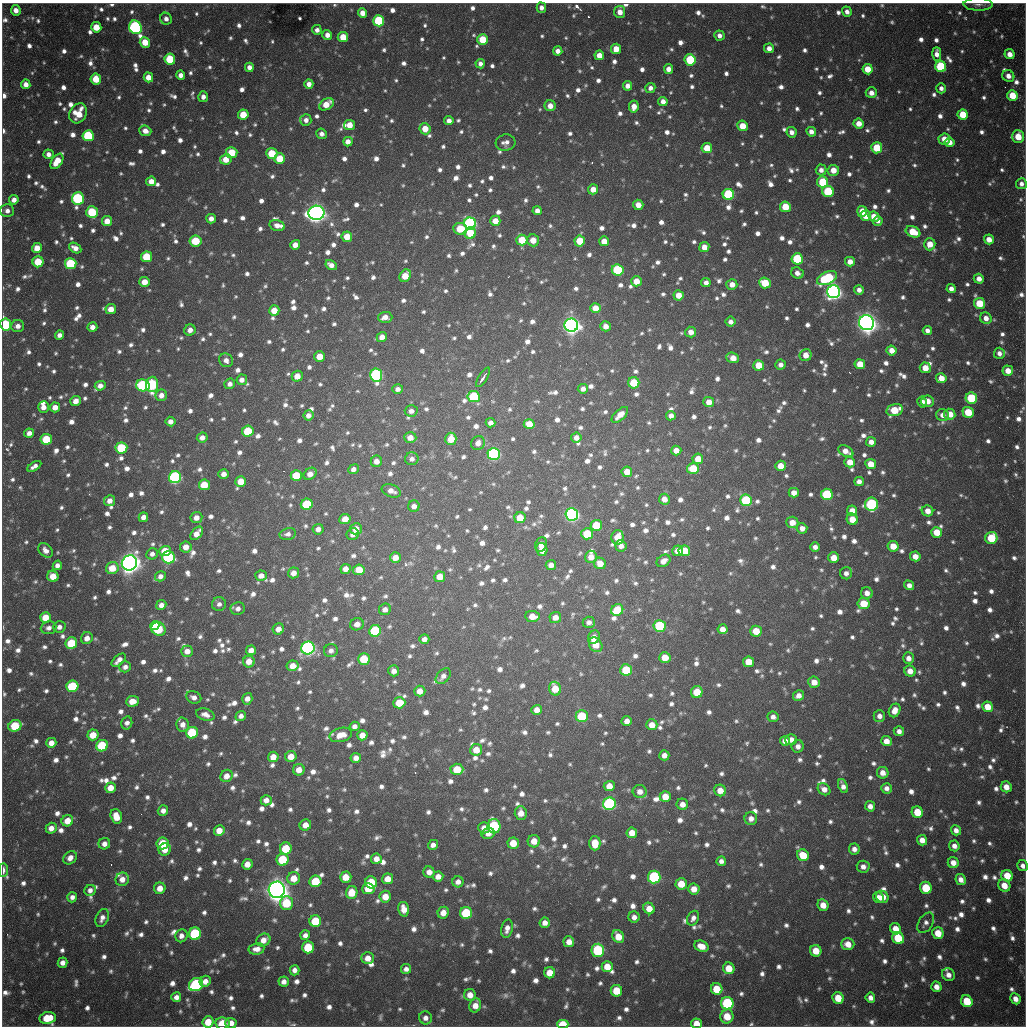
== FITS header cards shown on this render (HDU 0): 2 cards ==
NAXIS1  =                 1024 / length of data axis 1
NAXIS2  =                 1024 / length of data axis 2

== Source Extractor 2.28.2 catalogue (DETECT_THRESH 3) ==
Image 1024 x 1024 px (HDU 0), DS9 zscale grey, 1 PNG px = 1 image px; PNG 1028 x 1028 px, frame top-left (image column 1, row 1024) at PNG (2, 3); each listed source drawn as its Kron ellipse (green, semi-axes under 4 px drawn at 4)
Background 774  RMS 23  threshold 68.5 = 3 sigma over >= 5 px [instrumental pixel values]
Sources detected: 1768; of the 1768, the 500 brightest by FLUX_AUTO listed and drawn (1268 fainter detections omitted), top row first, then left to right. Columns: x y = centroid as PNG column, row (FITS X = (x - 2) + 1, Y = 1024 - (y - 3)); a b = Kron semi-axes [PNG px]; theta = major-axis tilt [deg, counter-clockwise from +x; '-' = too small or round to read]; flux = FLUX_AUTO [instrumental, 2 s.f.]
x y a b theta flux
978 4 14 6 -1 7.9e+03
541 8 5 5 - 8.8e+03
16 10 5 5 - 1.2e+04
620 12 6 5 - 1.5e+04
847 12 5 5 - 8.8e+03
362 13 5 4 - 1.5e+04
166 19 6 5 - 8.3e+03
379 21 5 5 - 1.2e+05
96 27 5 5 - 3.2e+04
135 27 7 6 - 3.4e+05
317 30 5 4 - 8.0e+03
327 35 5 5 - 1.0e+04
719 36 5 5 - 9.8e+03
343 37 5 5 - 3.2e+04
483 40 5 5 - 5.9e+04
145 42 5 5 - 3.0e+04
769 48 5 5 - 1.2e+04
616 49 5 5 - 2.3e+04
558 51 4 4 - 1.1e+04
937 54 7 4 -89 1.2e+04
1010 54 5 5 - 1.4e+04
599 55 5 5 - 1.9e+04
170 59 5 5 - 6.9e+04
690 60 5 5 - 9.5e+04
480 64 5 4 - 8.2e+03
249 67 4 4 - 1.0e+04
941 67 6 5 - 1.2e+05
668 69 5 4 - 1.3e+04
868 69 5 5 - 3.1e+04
181 75 4 4 - 1.0e+04
1008 76 6 5 - 1.1e+04
148 77 5 4 - 2.0e+04
96 79 5 5 - 3.7e+04
26 84 5 4 - 1.2e+04
309 84 5 4 - 1.2e+04
627 86 5 4 - 1.2e+04
650 88 5 5 - 8.0e+03
941 88 5 5 - 8.2e+03
871 93 5 5 - 1.1e+04
1012 95 5 5 - 3.8e+04
203 97 5 5 - 9.4e+03
663 101 5 4 - 1.1e+04
326 104 8 5 31 2.7e+04
550 106 5 5 - 1.5e+04
634 107 6 5 - 1.6e+04
78 113 10 8 60 3.6e+04
243 115 5 5 - 4.2e+04
963 115 5 5 - 3.9e+04
306 120 6 5 - 8.4e+03
449 121 4 4 - 1.0e+04
859 124 5 5 - 1.9e+04
350 125 5 5 - 2.1e+04
742 126 5 5 - 2.5e+04
425 129 5 5 - 2.4e+04
145 131 6 5 - 1.3e+04
791 132 5 5 - 9.3e+03
811 132 5 4 - 1.1e+04
322 134 5 5 - 8.0e+03
88 136 5 5 - 1.3e+05
1018 136 6 6 - 3.3e+04
944 139 6 5 - 1.9e+04
348 142 5 4 - 1.3e+04
950 142 5 4 - 1.2e+04
506 143 10 8 14 9.4e+03
707 148 5 5 - 3.3e+04
877 148 5 5 - 6.0e+04
232 153 6 5 - 5.1e+04
48 154 5 5 - 8.9e+03
272 154 5 5 - 6.1e+04
226 159 6 5 - 2.3e+04
280 159 5 5 - 4.9e+04
57 161 8 5 55 3.0e+04
821 170 5 5 - 9.0e+03
833 170 6 5 - 1.8e+04
151 181 5 5 - 1.7e+04
823 182 5 5 - 8.9e+04
1021 184 5 5 - 8.1e+03
593 189 5 5 - 1.8e+04
828 191 6 5 - 9.8e+04
728 194 5 5 - 1.6e+05
78 199 6 6 - 2.1e+05
14 200 5 4 - 9.6e+03
638 205 5 5 - 1.6e+04
785 207 5 5 - 4.6e+04
7 211 7 6 - 8.7e+03
537 211 4 4 - 9.5e+03
862 211 5 5 - 2.6e+04
92 212 6 5 - 8.8e+04
316 213 8 7 - 1.4e+06
866 216 5 5 - 2.9e+04
874 217 5 5 - 2.2e+04
211 219 5 4 - 1.1e+04
107 221 5 5 - 2.1e+04
495 221 5 5 - 2.0e+04
878 221 5 4 - 8.3e+03
470 223 6 6 - 3.8e+05
277 225 8 5 -15 1.1e+04
460 229 7 5 -8 5.1e+04
913 232 7 5 -24 4.3e+04
470 233 6 5 - 5.2e+04
347 237 5 5 - 2.7e+04
989 239 5 5 - 1.7e+04
522 240 5 5 - 4.4e+04
533 240 6 5 - 2.2e+04
196 241 6 5 - 6.0e+04
580 241 5 5 - 4.5e+04
604 241 5 5 - 2.0e+04
930 244 6 5 - 2.4e+04
295 245 5 4 - 1.4e+04
704 247 5 5 - 1.7e+04
37 248 5 5 - 2.4e+04
75 248 6 4 -32 1.2e+04
147 257 5 5 - 6.7e+04
797 259 5 5 - 9.8e+04
38 262 5 5 - 4.9e+04
850 262 5 5 - 1.5e+04
71 264 5 5 - 1.2e+05
331 265 6 4 -32 1.2e+04
618 270 6 5 - 1.3e+05
797 273 6 5 - 1.0e+04
405 276 7 5 58 3.0e+04
827 278 11 6 23 1.5e+05
979 279 5 4 - 1.3e+04
636 281 5 5 - 2.4e+04
145 282 5 5 - 1.9e+04
706 283 5 4 - 9.1e+03
765 283 6 5 - 4.8e+04
732 284 5 5 - 1.5e+04
951 289 5 4 - 9.0e+03
859 290 5 4 - 9.4e+03
834 292 6 6 - 8.0e+05
679 295 5 5 - 2.3e+04
979 303 5 5 - 4.7e+04
595 308 5 5 - 1.9e+04
111 309 5 5 - 1.8e+04
274 311 5 5 - 2.7e+04
385 317 7 5 1 1.4e+04
986 318 6 5 - 1.3e+04
730 322 5 5 - 8.6e+03
867 323 7 7 - 1.5e+06
6 324 6 5 - 1.5e+05
571 325 7 6 - 1.1e+06
18 326 6 6 - 1.0e+04
606 326 5 5 - 1.3e+04
92 327 5 5 - 1.1e+04
190 330 6 5 - 1.1e+04
927 331 5 4 - 8.3e+03
691 332 5 5 - 1.4e+04
59 335 5 4 - 8.0e+03
382 337 5 5 - 1.3e+04
891 350 5 5 - 1.7e+04
999 353 5 5 - 8.8e+03
806 355 6 6 - 1.7e+04
320 356 5 5 - 2.4e+04
733 358 6 5 - 1.9e+04
226 360 7 6 - 9.5e+03
860 364 5 5 - 3.0e+04
759 365 5 5 - 4.0e+04
780 365 5 5 - 8.8e+03
925 368 5 5 - 2.1e+04
1008 371 5 5 - 2.1e+04
376 375 6 6 - 2.9e+05
297 376 5 5 - 2.0e+04
483 377 11 3 58 8.3e+03
941 378 5 5 - 1.9e+04
242 380 5 5 - 9.8e+03
634 383 5 5 - 5.5e+04
152 384 7 6 - 2.0e+05
230 384 5 5 - 8.6e+03
143 385 7 6 - 2.0e+05
100 386 5 4 - 1.1e+04
398 389 5 5 - 8.2e+03
583 389 5 5 - 9.1e+03
161 395 6 5 - 1.2e+04
474 397 6 5 - 1.1e+05
971 398 6 5 - 9.6e+04
76 401 5 5 - 1.4e+04
927 401 6 6 - 1.7e+04
709 402 5 5 - 1.8e+04
922 402 5 4 - 8.6e+03
43 407 6 5 - 1.2e+04
55 407 5 5 - 1.5e+04
895 410 8 5 14 4.8e+04
411 411 6 5 - 8.3e+03
968 412 5 5 - 4.4e+04
950 414 5 5 - 2.3e+04
308 415 5 5 - 9.9e+03
620 415 10 5 43 1.8e+04
942 415 6 6 - 1.0e+04
671 416 5 4 - 1.0e+04
170 421 5 5 - 9.4e+03
491 423 5 4 - 8.1e+03
529 424 5 5 - 2.4e+04
248 431 6 5 - 6.9e+04
29 433 5 4 - 9.9e+03
202 437 5 5 - 1.1e+04
410 438 6 5 - 1.5e+04
576 438 5 5 - 1.1e+04
46 439 5 5 - 6.0e+04
451 439 6 5 - 3.4e+04
871 442 5 5 - 1.2e+04
478 443 7 6 - 1.1e+04
121 448 6 5 - 9.5e+04
676 450 5 5 - 1.6e+04
846 451 8 5 -27 1.5e+04
494 454 6 6 - 3.3e+05
412 459 7 6 - 7.9e+03
698 459 5 5 - 2.2e+04
376 461 5 5 - 1.1e+04
850 462 5 5 - 2.0e+04
871 464 5 5 - 2.4e+04
34 466 8 4 31 8.1e+03
780 466 5 5 - 2.1e+04
693 468 6 5 - 5.0e+04
353 469 5 4 - 8.2e+03
627 472 5 5 - 2.3e+04
224 474 5 5 - 1.1e+04
310 474 7 5 38 1.5e+04
296 476 5 5 - 5.7e+04
175 477 6 6 - 3.3e+05
241 481 5 5 - 2.8e+04
859 481 5 4 - 8.5e+03
204 485 5 5 - 4.9e+04
391 491 10 6 -21 1.2e+04
794 493 5 5 - 1.3e+04
827 494 6 5 - 1.1e+05
664 499 5 5 - 1.4e+04
746 500 6 6 - 1.3e+05
110 501 5 5 - 1.3e+04
307 504 6 5 - 9.8e+04
871 504 6 6 - 2.5e+05
414 506 6 5 - 8.9e+03
852 511 5 5 - 1.9e+04
927 511 6 5 - 1.6e+04
572 514 6 6 - 5.6e+05
143 517 5 4 - 1.0e+04
196 518 6 5 - 1.2e+04
520 518 6 5 - 3.0e+04
345 519 6 5 - 1.7e+04
852 519 6 5 - 2.6e+04
792 522 6 6 - 1.8e+04
596 525 6 5 - 5.2e+04
802 528 5 5 - 1.2e+04
318 529 5 5 - 1.0e+04
356 529 6 5 - 1.8e+04
936 532 5 5 - 3.1e+04
197 533 8 5 51 1.5e+04
288 534 8 6 13 7.9e+03
353 534 6 5 - 9.8e+03
587 534 5 5 - 6.7e+04
618 537 7 6 - 2.5e+04
991 538 6 6 - 6.5e+04
541 544 7 6 - 1.1e+04
621 546 5 5 - 9.5e+03
893 546 5 5 - 2.6e+04
186 547 6 5 - 1.5e+04
815 547 5 4 - 8.6e+03
45 550 8 6 -45 9.7e+03
542 550 6 5 - 1.8e+04
165 551 6 5 - 3.7e+04
677 551 5 5 - 1.5e+04
684 551 6 5 - 4.1e+04
152 554 6 5 - 7.9e+03
915 556 5 5 - 1.6e+04
168 557 6 6 - 2.3e+05
591 557 6 6 - 1.8e+04
395 558 5 5 - 2.0e+04
833 558 5 5 - 2.3e+04
663 561 7 5 35 1.3e+04
129 563 8 7 - 1.5e+06
600 563 6 5 - 2.2e+04
57 565 5 4 - 8.5e+03
551 565 5 5 - 1.2e+04
112 568 6 6 - 3.2e+04
346 569 5 5 - 1.3e+04
359 570 6 5 - 3.7e+04
293 573 5 5 - 1.2e+04
846 573 6 6 - 8.9e+03
53 576 6 5 - 2.7e+04
160 576 6 5 - 8.5e+03
261 576 6 5 - 1.2e+04
440 577 5 5 - 2.2e+04
909 585 5 4 - 9.0e+03
867 593 6 5 - 1.3e+04
219 604 7 6 - 7.9e+03
863 604 6 5 - 3.9e+04
161 605 5 4 - 1.1e+04
238 608 7 6 - 8.4e+03
385 609 6 5 - 8.9e+03
617 610 6 5 - 5.9e+04
532 616 7 5 -5 2.1e+04
45 617 5 5 - 3.0e+04
555 617 6 5 - 1.4e+04
589 622 6 5 - 8.2e+03
357 624 7 6 - 1.3e+04
155 626 5 4 - 3.5e+04
660 626 6 6 - 1.3e+05
59 627 6 5 - 9.0e+03
49 628 8 6 6 8.2e+03
158 629 7 6 - 1.0e+05
278 629 6 5 - 1.3e+04
722 629 5 5 - 1.5e+04
375 631 6 6 - 1.4e+05
756 631 6 5 - 3.2e+04
594 637 7 5 62 1.3e+04
87 638 6 6 - 1.3e+04
424 639 5 5 - 1.0e+04
71 643 6 5 - 6.8e+04
596 645 8 6 -53 3.1e+04
308 648 7 6 - 5.8e+05
251 650 5 5 - 1.2e+04
187 651 6 5 - 1.4e+04
331 651 7 6 - 8.3e+03
665 657 5 5 - 3.0e+04
908 658 6 5 - 1.1e+04
364 659 6 5 - 6.0e+04
119 660 8 4 42 1.2e+04
249 661 6 5 - 1.8e+04
748 662 5 5 - 3.2e+04
293 666 6 5 - 1.9e+04
125 667 6 5 - 8.3e+03
626 670 6 5 - 7.1e+04
394 671 5 5 - 8.9e+03
910 671 6 5 - 1.6e+04
443 676 9 6 49 9.2e+03
814 682 6 5 - 1.8e+04
72 686 6 5 - 1.2e+05
555 689 7 6 - 3.2e+04
420 691 5 5 - 1.7e+04
697 692 6 5 - 4.1e+04
798 696 5 5 - 1.1e+04
194 697 8 6 -24 8.9e+03
247 699 6 5 - 1.2e+04
132 701 6 5 - 2.1e+04
399 703 6 5 - 4.1e+04
987 707 5 5 - 2.7e+04
537 710 5 5 - 1.5e+04
895 710 7 5 63 1.6e+04
205 715 9 6 -18 1.1e+04
241 716 5 5 - 7.9e+03
582 716 6 6 - 9.7e+04
879 716 6 5 - 1.0e+04
773 717 5 5 - 8.6e+03
627 721 5 5 - 1.2e+04
127 723 6 5 - 7.9e+03
183 725 7 6 - 1.1e+04
652 725 5 5 - 1.8e+04
15 726 6 5 - 6.6e+04
355 726 5 4 - 8.4e+03
899 731 5 5 - 8.5e+03
192 733 6 6 - 1.0e+05
93 735 5 5 - 2.9e+04
341 735 11 7 15 2.2e+04
362 735 5 5 - 1.6e+04
791 740 6 5 - 1.3e+04
785 741 5 5 - 1.2e+04
886 741 5 5 - 1.5e+04
51 743 5 5 - 1.4e+04
102 746 6 5 - 9.4e+04
798 746 6 6 - 9.5e+03
476 750 6 6 - 2.4e+04
664 755 5 5 - 1.1e+04
273 757 5 5 - 1.9e+04
291 757 5 5 - 2.2e+04
356 758 5 5 - 1.1e+04
457 769 6 5 - 4.0e+04
299 770 6 5 - 1.8e+04
883 773 6 5 - 1.3e+04
227 776 6 5 - 1.4e+04
609 786 5 5 - 1.8e+04
843 786 7 4 -68 9.2e+03
1006 787 5 5 - 1.7e+04
110 788 5 5 - 2.1e+04
887 788 5 5 - 8.6e+03
824 789 7 5 -40 1.3e+04
720 790 6 5 - 2.0e+04
640 791 7 6 - 1.2e+04
665 796 5 5 - 2.7e+04
266 800 5 5 - 1.3e+04
609 804 6 6 - 2.8e+05
682 804 6 5 - 1.3e+04
870 806 5 5 - 1.0e+04
163 811 5 5 - 9.1e+03
917 812 6 5 - 4.0e+04
521 813 6 6 - 1.6e+04
116 816 7 5 -73 2.6e+04
751 819 6 6 - 1.1e+04
67 821 6 5 - 2.4e+04
305 825 6 5 - 1.6e+04
494 826 7 6 - 1.6e+05
51 828 5 5 - 1.3e+04
484 828 6 5 - 1.3e+04
956 830 5 5 - 9.4e+03
219 831 5 5 - 2.1e+04
632 833 5 5 - 2.0e+04
488 834 7 5 14 1.1e+04
922 840 5 5 - 1.3e+04
534 841 6 6 - 2.1e+04
163 843 6 6 - 5.4e+04
513 843 5 5 - 2.9e+04
595 843 7 5 -89 2.9e+04
104 844 6 5 - 1.1e+04
433 845 5 5 - 8.7e+03
954 846 5 5 - 9.2e+03
165 849 6 6 - 1.7e+04
286 849 6 6 - 5.6e+04
854 849 5 5 - 9.2e+03
803 855 6 5 - 4.1e+04
70 858 7 6 - 1.1e+04
376 859 5 5 - 1.3e+04
283 860 6 6 - 8.1e+04
721 861 5 4 - 8.0e+03
953 863 6 5 - 1.4e+04
247 864 5 5 - 1.7e+04
1023 866 5 5 - 8.5e+03
863 867 6 6 - 1.0e+04
3 870 7 3 90 8.5e+03
429 872 5 5 - 1.2e+04
438 876 5 5 - 1.3e+04
1007 876 6 5 - 3.7e+04
346 877 5 5 - 2.8e+04
654 877 6 6 - 2.0e+05
294 878 6 6 - 2.2e+04
122 879 7 6 - 1.5e+04
388 879 5 5 - 2.2e+04
961 879 6 5 - 1.1e+04
315 881 6 6 - 6.7e+04
371 882 6 6 - 6.6e+04
458 882 5 5 - 1.0e+04
681 884 5 5 - 3.2e+04
1004 885 6 5 - 2.3e+04
160 888 6 5 - 1.7e+04
926 888 6 5 - 5.8e+04
368 889 6 5 - 3.2e+04
694 889 5 5 - 1.8e+04
90 890 6 5 - 8.7e+03
277 890 8 8 - 1.9e+06
352 893 6 5 - 3.7e+04
72 897 5 5 - 8.3e+03
385 897 6 5 - 2.1e+04
879 897 6 5 - 1.3e+04
882 897 6 5 - 2.2e+04
286 903 7 6 - 6.9e+04
823 905 6 5 - 1.7e+04
649 908 6 5 - 1.9e+04
404 909 7 5 -76 1.7e+04
443 913 6 5 - 1.6e+04
466 913 6 6 - 1.1e+05
634 917 5 5 - 8.9e+03
102 918 9 6 68 9.7e+03
693 918 8 5 63 8.3e+03
315 921 6 6 - 6.2e+04
545 923 5 5 - 1.1e+04
926 923 11 7 59 8.0e+03
507 929 9 5 77 1.1e+04
895 929 6 5 - 2.0e+04
938 933 6 5 - 3.0e+04
195 934 6 6 - 1.6e+05
305 935 5 4 - 8.2e+03
181 936 6 6 - 9.8e+03
618 936 7 5 -60 2.7e+04
898 938 6 5 - 6.1e+04
263 940 7 6 - 1.5e+04
569 942 5 5 - 1.4e+04
848 944 7 6 - 1.9e+04
701 946 7 5 -24 2.0e+04
308 947 6 6 - 7.4e+04
256 949 8 5 9 1.2e+04
598 950 6 6 - 1.5e+05
816 951 6 5 - 3.0e+04
368 958 6 6 - 1.7e+04
62 963 5 5 - 1.0e+04
607 967 5 5 - 2.6e+04
729 968 6 5 - 2.8e+04
406 969 5 5 - 8.3e+03
295 970 5 5 - 8.9e+03
550 973 5 5 - 2.6e+04
948 975 7 6 - 1.0e+04
205 981 6 5 - 1.4e+04
284 982 5 5 - 1.0e+04
196 985 7 6 - 2.4e+05
936 987 5 5 - 1.3e+04
717 989 6 5 - 4.5e+04
616 991 6 5 - 4.5e+04
470 995 6 6 - 1.8e+04
176 997 5 5 - 9.0e+03
838 998 6 5 - 3.2e+04
870 998 5 5 - 9.2e+03
1015 999 5 5 - 1.3e+04
967 1001 6 5 - 4.9e+04
727 1003 6 6 - 1.8e+05
475 1005 7 5 69 1.7e+04
727 1016 7 6 - 3.2e+04
48 1018 8 6 9 4.3e+04
425 1018 6 6 - 9.2e+03
208 1022 5 5 - 3.2e+04
222 1023 7 6 - 3.2e+04
231 1023 6 5 - 1.3e+04
696 1023 5 5 - 1.9e+04
563 1024 6 4 0 5.8e+04
At the frame edge (FLAGS 8, measured only in part): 8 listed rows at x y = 978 4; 6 324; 1023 866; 3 870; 208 1022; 222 1023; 696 1023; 563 1024
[1268 fainter detections neither listed nor drawn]

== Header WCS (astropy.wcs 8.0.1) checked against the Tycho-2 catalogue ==
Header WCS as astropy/WCSLIB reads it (CRVAL/CRPIX/CD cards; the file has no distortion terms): RA---TAN/DEC--TAN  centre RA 19:04:13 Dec -20:34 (286.05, -20.56 deg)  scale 1.18 arcsec/px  FOV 20.1' x 20.1'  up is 0 deg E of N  parity flipped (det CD > 0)
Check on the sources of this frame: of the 60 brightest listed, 16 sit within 1.6 arcsec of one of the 21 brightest Tycho-2 stars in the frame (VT <= 11.99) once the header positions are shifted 0.30 arcsec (0.08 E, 0.29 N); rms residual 0.53 arcsec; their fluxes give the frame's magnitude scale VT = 25.16 - 2.5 log10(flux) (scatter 0.28 mag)
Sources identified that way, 16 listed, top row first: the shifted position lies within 1.6 arcsec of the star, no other Tycho-2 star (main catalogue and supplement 1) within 3.2 arcsec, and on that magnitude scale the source's flux lands within +1.5 / -3 mag of the star's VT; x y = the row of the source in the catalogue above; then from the Tycho-2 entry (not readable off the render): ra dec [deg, ICRS J2000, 3 dp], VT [Tycho-2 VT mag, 2 dp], TYC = Tycho-2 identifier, HIP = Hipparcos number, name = IAU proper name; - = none
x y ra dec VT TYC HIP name
135 27 285.922 -20.401 11.84 6290-1553-1 - -
88 136 285.906 -20.437 11.70 6290-1190-1 - -
78 199 285.902 -20.457 11.63 6290-1914-1 - -
470 223 286.039 -20.466 11.64 6291-2563-1 - -
834 292 286.166 -20.490 11.06 6291-1861-1 - -
867 323 286.177 -20.500 9.72 6291-280-1 - -
571 325 286.074 -20.500 10.56 6291-2482-1 - -
376 375 286.006 -20.516 11.38 6291-2555-1 - -
175 477 285.935 -20.549 11.40 6290-1670-1 - -
572 514 286.074 -20.562 10.72 6291-940-1 - -
129 563 285.919 -20.577 9.38 6290-1734-1 - -
308 648 285.981 -20.605 11.19 6290-1602-1 - -
609 804 286.086 -20.657 11.94 6295-2470-1 - -
654 877 286.102 -20.681 11.90 6295-452-1 - -
277 890 285.970 -20.684 9.47 6294-85-1 - -
598 950 286.082 -20.705 11.99 6295-205-1 - -